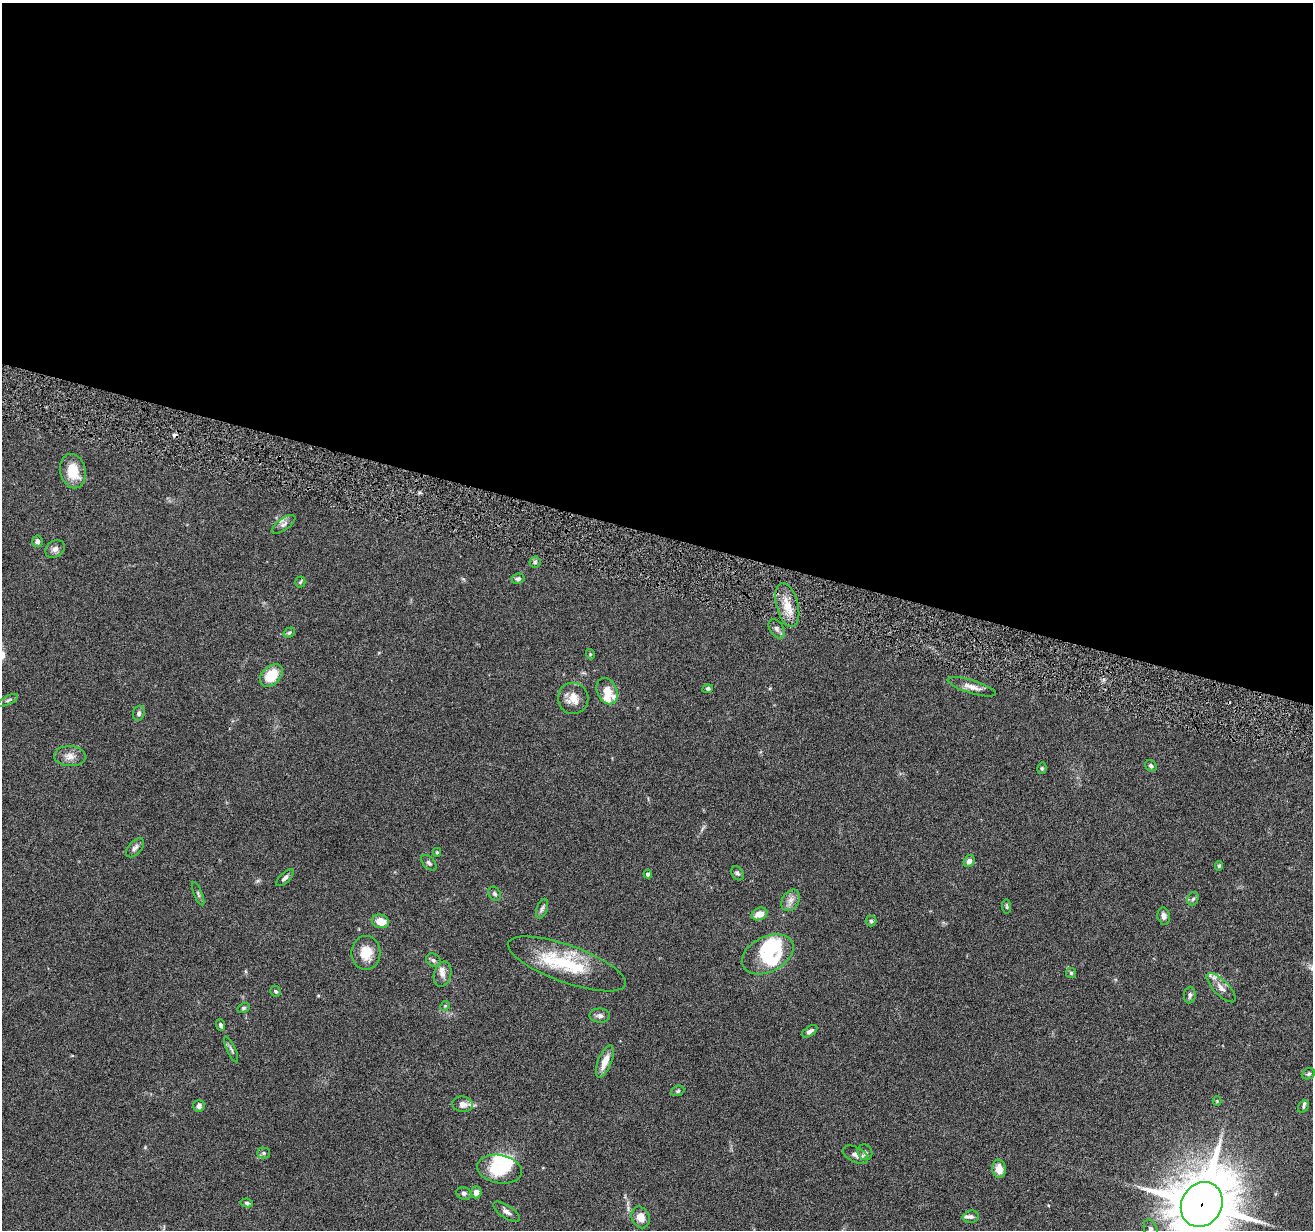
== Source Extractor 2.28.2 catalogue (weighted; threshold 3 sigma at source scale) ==
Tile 3 of 4 x 4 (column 3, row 1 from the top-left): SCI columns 2624-3934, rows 3941-5168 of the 5244 x 5296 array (HDU 1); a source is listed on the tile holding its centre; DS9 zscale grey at full resolution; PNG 1315 x 1232 px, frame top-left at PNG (2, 3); each listed source drawn as its Kron ellipse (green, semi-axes under 4 px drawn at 4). Shown black and unused: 43% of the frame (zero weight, under 4 of 8 exposures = <1% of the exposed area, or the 3 px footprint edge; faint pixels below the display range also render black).
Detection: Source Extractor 2.28.2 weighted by HDU 2 'WHT'; one run over the whole footprint, this tile lists its part. Background 0.0779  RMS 0.0044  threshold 0.0181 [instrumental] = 3 sigma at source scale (4.09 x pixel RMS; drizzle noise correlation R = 1.36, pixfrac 0.8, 0.05/0.05 arcsec/px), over >= 5 px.
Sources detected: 87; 5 inside a brighter object's white glare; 1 cosmic-ray / hot-pixel residue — neither listed nor drawn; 7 inside a brighter listed object's ellipse — not listed separately; the other 74 listed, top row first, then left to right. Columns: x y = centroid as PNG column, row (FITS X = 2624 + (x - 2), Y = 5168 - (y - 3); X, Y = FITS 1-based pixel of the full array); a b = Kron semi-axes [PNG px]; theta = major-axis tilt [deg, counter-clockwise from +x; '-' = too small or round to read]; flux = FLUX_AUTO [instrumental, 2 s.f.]
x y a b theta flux
73 471 17 12 -76 8.9
283 524 14 6 35 1.8
37 541 6 5 - 1.5
55 549 10 8 38 1.9
535 562 5 5 - 0.77
518 579 6 5 - 0.98
300 582 5 5 - 0.54
787 605 22 11 -75 7
777 629 10 6 -58 1.5
289 632 6 4 34 0.65
590 654 5 3 - 0.4
271 676 13 9 44 11
972 687 25 6 -17 3.3
708 689 5 4 - 0.81
607 691 14 10 -66 4.8
573 698 16 15 - 4.8
8 700 11 3 26 0.99
139 713 7 6 - 1.2
70 756 16 10 -2 3.2
1151 766 6 5 - 0.84
1042 768 6 4 77 0.6
135 848 11 6 48 1.5
437 852 4 4 - 0.53
969 861 6 5 - 1.7
429 863 9 5 -46 0.98
1219 866 5 4 - 0.53
737 873 7 5 -55 0.89
648 874 4 4 - 1.2
285 878 11 5 43 1.3
198 894 12 3 -67 0.84
495 894 7 6 - 0.9
1193 899 7 5 65 0.9
791 900 11 8 58 2.4
1007 907 7 4 -84 0.66
542 909 10 5 70 1.1
759 914 8 6 21 4
1164 916 9 6 -80 1.5
380 921 8 6 -13 4.8
871 921 5 5 - 0.6
366 953 17 14 90 7.3
768 954 27 17 27 15
433 960 8 6 -32 1.1
567 964 62 18 -20 27
1071 973 5 5 - 0.64
443 974 13 8 74 2.4
1221 988 19 7 -45 3.3
275 991 5 5 - 0.65
1190 995 8 5 83 1.1
445 1006 5 4 - 0.47
244 1008 6 4 27 0.61
600 1016 10 7 -1 1.5
221 1025 6 4 -67 1.1
810 1031 8 4 33 1.5
231 1049 14 3 -65 0.91
605 1061 17 6 68 4.6
1308 1074 7 5 24 0.82
678 1091 7 5 23 0.72
1217 1101 4 4 - 0.37
463 1104 10 8 -9 2.8
199 1106 6 5 - 1.7
1303 1107 7 5 52 0.77
865 1152 8 7 - 1.2
264 1153 6 5 - 0.76
856 1155 14 7 -28 2.2
500 1169 23 14 -10 13
999 1169 9 6 -82 4.3
476 1192 6 5 - 1.9
464 1193 7 6 - 1.2
247 1203 6 4 -11 0.7
1202 1204 23 20 59 2600
506 1212 15 6 -33 1.8
641 1217 11 8 -68 4.1
971 1217 8 6 11 1.2
1151 1229 10 6 -70 1.3
Overlapping masked pixels (flux is a lower limit): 1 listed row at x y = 1202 1204
Isophote crosses this tile's border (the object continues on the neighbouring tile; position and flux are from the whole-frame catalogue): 2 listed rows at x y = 1202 1204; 1151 1229